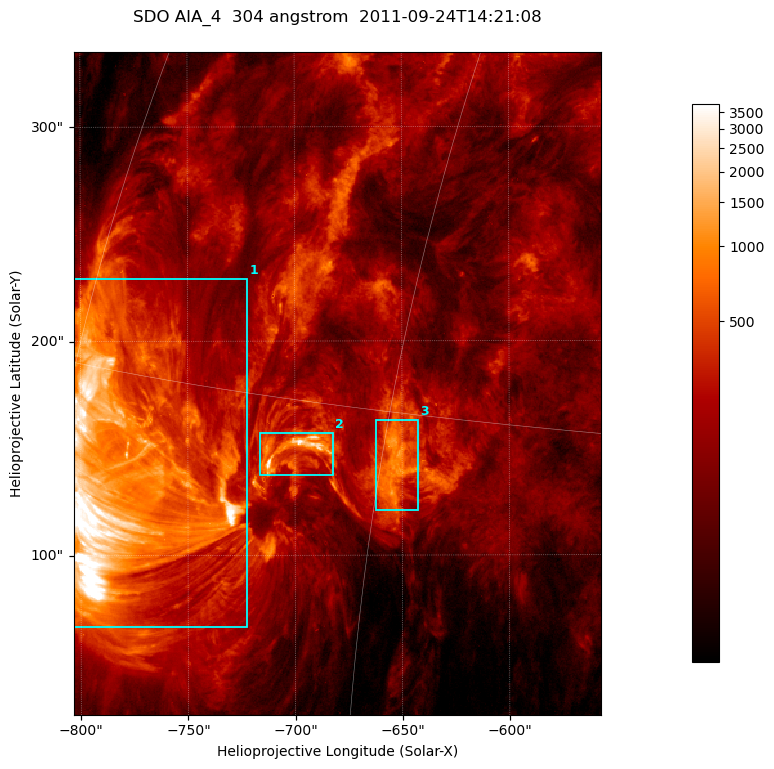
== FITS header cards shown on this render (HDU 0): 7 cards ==
TELESCOP= 'SDO     '           /
INSTRUME= 'AIA_4   '           /
WAVELNTH=                  304 /
WAVEUNIT= 'angstrom'           /
DATE-OBS= '2011-09-24T14:21:08.13' /
CTYPE1  = 'HPLN-TAN'           /
CTYPE2  = 'HPLT-TAN'           /

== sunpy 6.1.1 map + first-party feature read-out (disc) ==
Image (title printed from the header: SDO AIA_4  304 angstrom  2011-09-24T14:21:08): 410 x 515 px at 0.6 arcsec/px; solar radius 957 arcsec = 1594 px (partial field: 2.6% of the solar disc is inside the frame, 100% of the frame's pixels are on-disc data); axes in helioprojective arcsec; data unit not stated in the header (colour bar unlabelled)
Pointing: header CRPIX1/2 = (2058.21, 2041.36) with CRVAL1/2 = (0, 0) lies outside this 410 x 515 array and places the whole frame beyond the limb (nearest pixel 1.41 R_sun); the SolarSoft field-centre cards XCEN/YCEN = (-680.2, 180.2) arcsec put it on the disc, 1321 arcsec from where CRPIX/CRVAL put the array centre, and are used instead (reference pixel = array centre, CRVAL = XCEN/YCEN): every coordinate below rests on XCEN/YCEN
Orientation: roll -0.132 deg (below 1 deg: not rotated)
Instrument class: DISC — disc imager (sunpy class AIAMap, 304 A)
Bright regions (active regions / flare kernels): reference = the on-disc median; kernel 3 px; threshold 5 sigma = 536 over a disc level ~138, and >= 1.15x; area >= 211 px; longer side >= 5 px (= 3 arcsec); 3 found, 3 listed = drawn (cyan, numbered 1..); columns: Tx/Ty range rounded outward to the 2 arcsec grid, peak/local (2 s.f.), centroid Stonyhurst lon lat
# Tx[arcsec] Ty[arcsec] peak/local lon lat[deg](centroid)
1 -804..-722 66..230 59 -56 +12
2 -716..-682 136..158 26 -49 +14
3 -662..-642 120..164 9 -45 +14